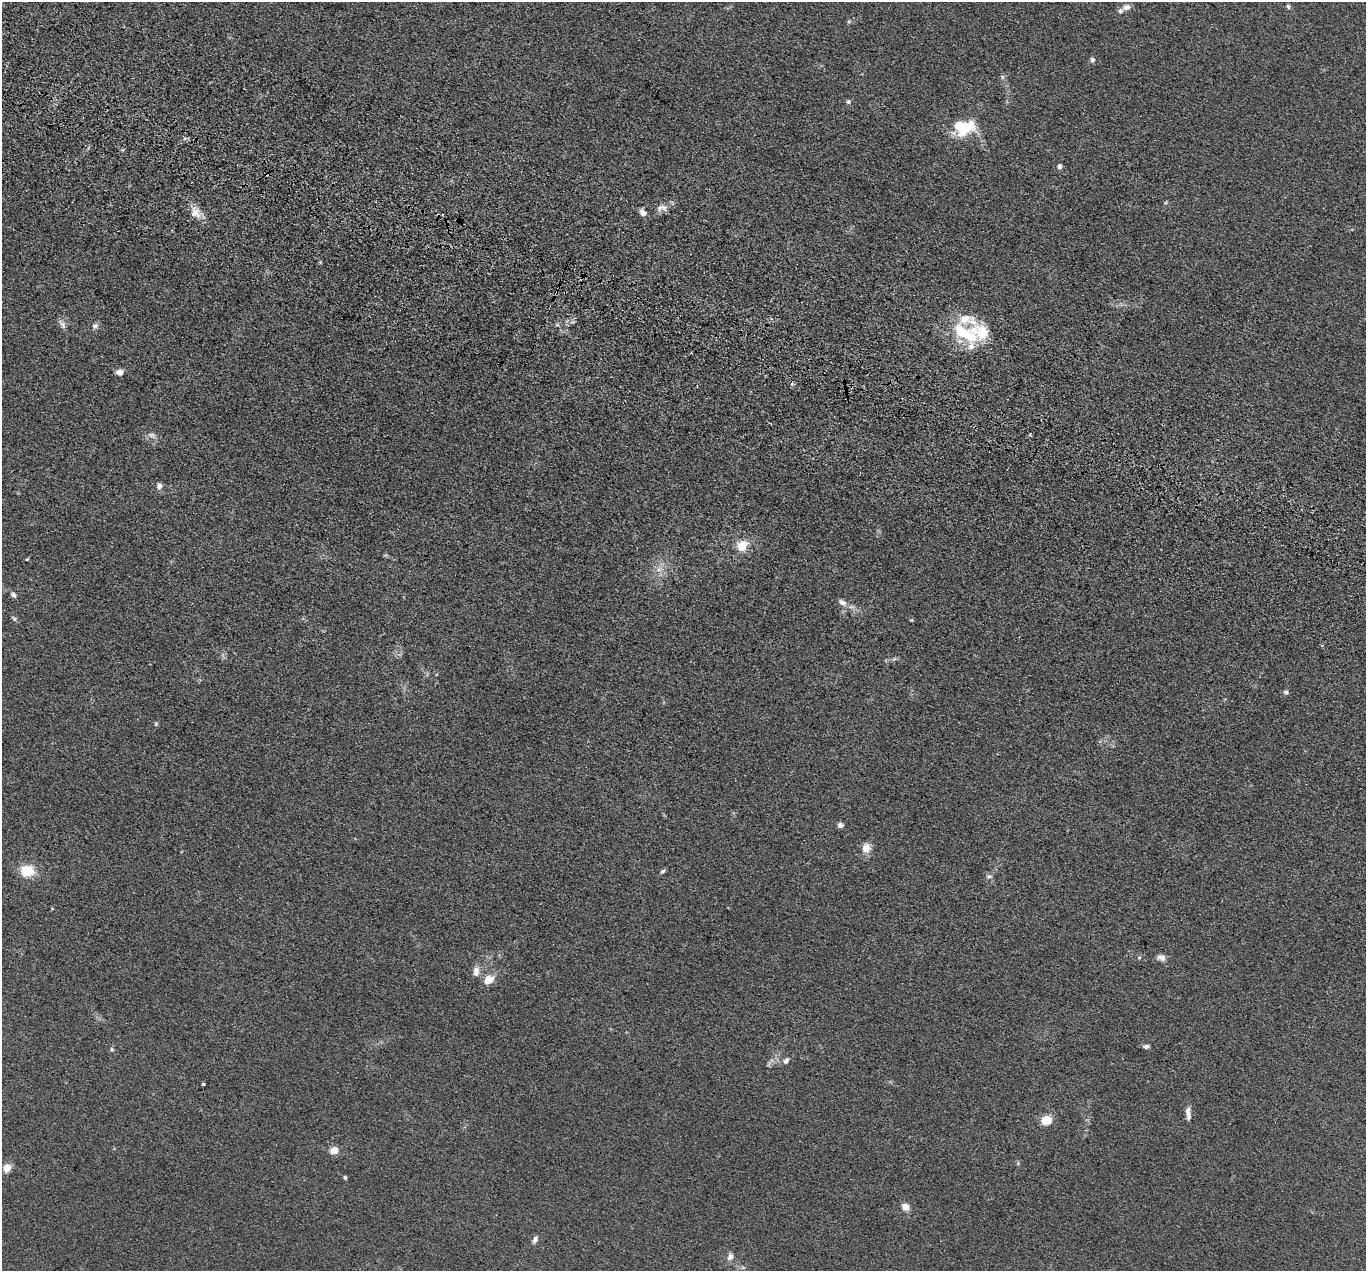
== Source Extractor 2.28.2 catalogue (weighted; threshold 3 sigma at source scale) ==
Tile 11 of 4 x 4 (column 3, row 3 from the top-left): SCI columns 2758-4121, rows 1609-2877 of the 5516 x 5626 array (HDU 1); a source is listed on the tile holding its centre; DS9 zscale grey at full resolution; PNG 1368 x 1273 px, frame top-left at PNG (2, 2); no overlay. Shown black and unused: <1% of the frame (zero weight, under 3 of 5 exposures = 4% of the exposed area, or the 3 px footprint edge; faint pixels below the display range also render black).
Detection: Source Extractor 2.28.2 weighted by HDU 2 'WHT'; one run over the whole footprint, this tile lists its part. Background 0.0393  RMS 0.0042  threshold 0.0189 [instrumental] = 3 sigma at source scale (4.5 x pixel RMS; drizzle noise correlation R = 1.50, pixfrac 1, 0.05/0.05 arcsec/px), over >= 5 px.
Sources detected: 50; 1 inside a brighter object's white glare — not listed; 4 inside a brighter listed object's ellipse — not listed separately; the other 45 listed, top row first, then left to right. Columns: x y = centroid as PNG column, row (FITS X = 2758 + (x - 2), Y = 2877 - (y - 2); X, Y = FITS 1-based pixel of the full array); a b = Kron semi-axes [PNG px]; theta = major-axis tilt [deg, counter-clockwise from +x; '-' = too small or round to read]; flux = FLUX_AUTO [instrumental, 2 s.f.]
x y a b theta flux
1288 6 7 4 -62 0.72
1126 7 11 7 10 2.2
1092 60 6 6 - 1
1002 77 7 5 -62 0.79
848 102 6 5 - 0.72
966 128 26 17 32 14
1059 166 6 5 - 1.1
662 208 16 8 2 2.7
195 212 16 13 -74 4.4
643 212 8 6 -47 2.4
62 324 13 6 -48 1.6
95 326 9 7 29 1.4
967 334 40 17 -30 22
691 353 2 2 - 0.44
119 372 9 7 4 2
152 435 11 7 -28 1.8
159 486 7 7 - 1.8
742 546 9 8 - 8.6
27 559 5 3 - 0.36
13 595 8 5 -45 1.2
842 602 12 7 -33 2
14 619 7 5 -54 0.77
1286 692 7 5 -19 0.91
156 724 6 5 - 0.58
840 825 6 5 - 1.5
866 848 11 8 75 4.5
27 871 17 13 -1 9
663 871 7 5 33 0.83
989 876 7 5 19 0.99
1161 957 11 8 -13 2.1
1139 958 5 3 - 0.42
476 971 13 8 85 2.9
488 980 13 10 33 5
1146 1046 6 5 - 1.2
112 1049 6 4 -89 0.62
786 1061 8 6 47 1.5
203 1084 4 3 - 0.45
1188 1113 17 6 -86 2.6
1046 1120 7 7 - 10
334 1150 9 8 - 3.6
7 1168 11 9 61 3.2
345 1178 5 4 - 0.66
905 1207 8 6 -31 3.8
535 1239 8 5 65 1.7
730 1257 11 8 77 1.9